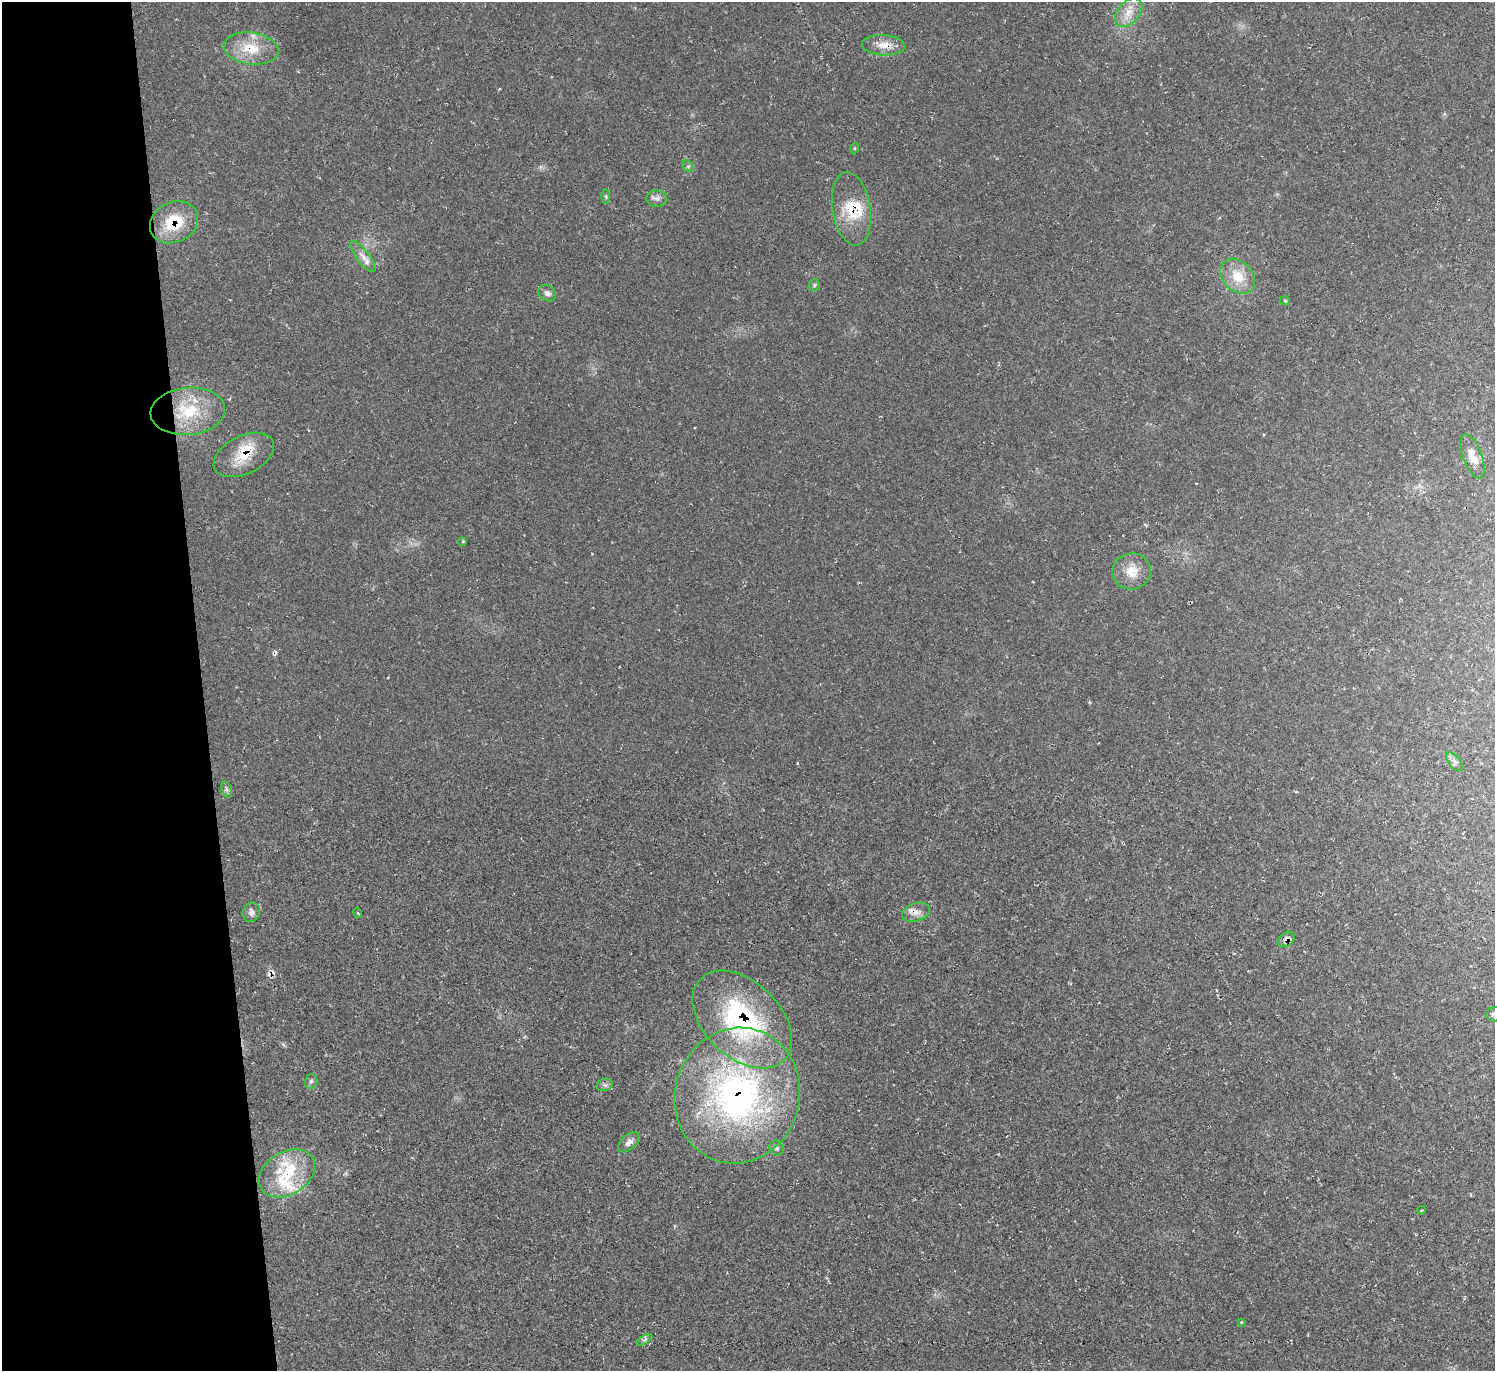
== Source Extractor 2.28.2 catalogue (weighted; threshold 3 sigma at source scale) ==
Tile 4 of 3 x 3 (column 1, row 2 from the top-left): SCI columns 11-1503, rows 1599-2967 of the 4488 x 4464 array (HDU 1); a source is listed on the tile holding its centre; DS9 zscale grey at full resolution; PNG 1497 x 1373 px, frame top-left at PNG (2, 2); each listed source drawn as its Kron ellipse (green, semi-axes under 4 px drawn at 4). Shown black and unused: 13% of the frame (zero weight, under 2 of 3 exposures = <1% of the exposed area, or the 3 px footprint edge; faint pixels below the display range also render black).
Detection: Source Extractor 2.28.2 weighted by HDU 2 'WHT'; one run over the whole footprint, this tile lists its part. Background 0.0239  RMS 0.0062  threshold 0.0278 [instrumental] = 3 sigma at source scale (4.5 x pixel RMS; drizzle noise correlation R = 1.50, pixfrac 1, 0.05/0.05 arcsec/px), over >= 5 px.
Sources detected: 44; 2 cosmic-ray / hot-pixel residue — neither listed nor drawn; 6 inside a brighter listed object's ellipse — not listed separately; the other 36 listed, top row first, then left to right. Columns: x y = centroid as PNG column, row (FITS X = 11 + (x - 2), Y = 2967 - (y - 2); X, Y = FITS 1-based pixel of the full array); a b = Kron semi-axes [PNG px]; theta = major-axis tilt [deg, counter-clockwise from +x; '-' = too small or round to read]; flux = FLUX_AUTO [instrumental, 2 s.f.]
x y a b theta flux
1129 12 17 10 48 8.1
884 45 21 10 -3 7.4
251 48 27 16 -8 17
855 148 5 3 - 0.58
688 166 6 5 - 1.1
606 196 7 4 -89 0.78
657 199 10 8 -5 2.6
851 209 37 19 -81 22
174 222 25 20 26 24
363 256 19 6 -53 4.6
1238 276 20 14 -46 13
814 285 6 5 - 1
547 293 9 7 -38 2.5
1285 301 5 3 - 0.65
188 411 37 23 5 31
244 455 32 19 26 18
1472 456 23 9 -70 6.7
463 541 4 4 - 0.62
1132 571 19 18 - 11
1454 762 11 5 -50 2.3
227 789 8 5 -70 1.5
251 912 10 8 70 2.9
916 912 14 9 18 4.6
358 913 5 3 - 0.67
1287 939 9 6 41 4.1
1494 1014 8 7 - 2.7
742 1020 58 38 -44 97
311 1081 7 6 - 1.6
605 1085 8 6 19 1.6
737 1095 68 62 73 190
629 1142 12 7 41 3.3
776 1148 8 6 -50 1.6
287 1173 30 21 31 25
1421 1210 4 3 - 0.73
1241 1322 4 3 - 0.58
644 1340 8 4 30 1.2
Overlapping masked pixels (flux is a lower limit): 7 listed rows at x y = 884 45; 851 209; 174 222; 244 455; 1287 939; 742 1020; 737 1095
Isophote crosses this tile's border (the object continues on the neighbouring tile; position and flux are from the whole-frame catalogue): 1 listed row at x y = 1494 1014
Unlisted compact peaks at least as high as the median listed source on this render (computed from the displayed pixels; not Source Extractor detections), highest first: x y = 797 763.